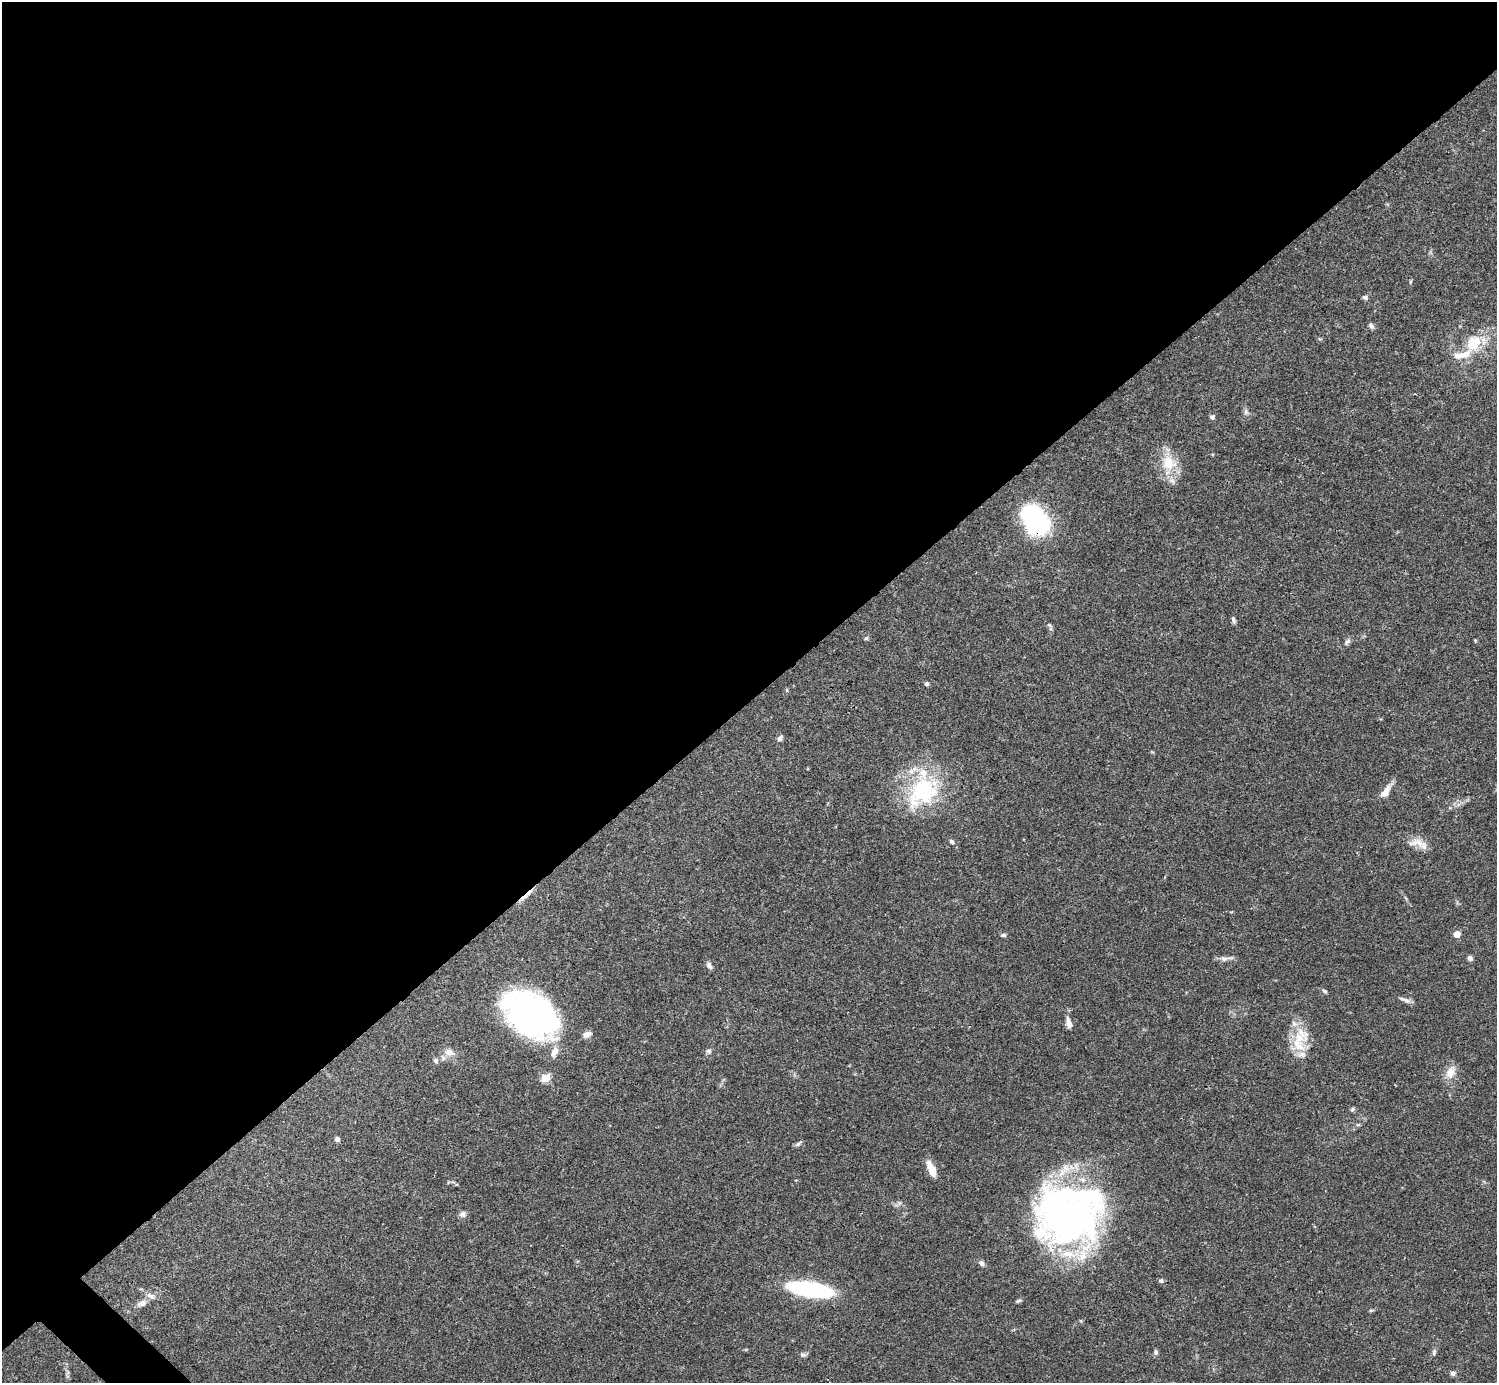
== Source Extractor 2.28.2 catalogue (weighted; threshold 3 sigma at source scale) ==
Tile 2 of 4 x 4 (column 2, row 1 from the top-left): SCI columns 1495-2989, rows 4302-5682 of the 5982 x 5981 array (HDU 1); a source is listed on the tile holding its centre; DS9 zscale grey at full resolution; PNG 1499 x 1385 px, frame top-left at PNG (2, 2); no overlay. Shown black and unused: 51% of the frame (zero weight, under 3 of 4 exposures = <1% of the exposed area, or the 3 px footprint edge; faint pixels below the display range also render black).
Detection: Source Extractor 2.28.2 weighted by HDU 2 'WHT'; one run over the whole footprint, this tile lists its part. Background 0.0412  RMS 0.0027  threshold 0.012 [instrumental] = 3 sigma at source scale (4.5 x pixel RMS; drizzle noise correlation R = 1.50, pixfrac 1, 0.05/0.05 arcsec/px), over >= 5 px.
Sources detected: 62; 1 inside a brighter object's white glare — not listed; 7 inside a brighter listed object's ellipse — not listed separately; the other 54 listed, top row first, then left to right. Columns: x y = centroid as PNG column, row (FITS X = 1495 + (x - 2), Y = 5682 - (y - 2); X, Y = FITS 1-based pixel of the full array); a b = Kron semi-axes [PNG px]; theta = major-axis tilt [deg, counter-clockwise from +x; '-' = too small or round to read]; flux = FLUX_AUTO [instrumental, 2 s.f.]
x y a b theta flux
1410 282 6 3 72 0.29
1365 297 6 6 - 0.76
1371 326 8 6 -59 0.7
1474 343 25 17 61 8.9
1246 412 10 6 -89 0.86
1212 417 6 6 - 0.64
1169 463 23 20 -56 7.2
1036 520 26 18 -51 42
1233 620 8 4 -77 0.67
1049 625 8 5 -36 0.6
866 638 6 4 42 0.41
1475 640 5 4 - 0.26
1347 642 11 6 55 0.79
926 684 5 5 - 0.54
787 690 6 3 -71 0.29
780 738 6 5 - 0.89
923 791 46 32 46 25
1386 792 17 8 57 2.9
952 842 7 5 -45 0.6
1416 843 26 11 -5 3.3
526 895 29 4 41 1.8
1457 934 5 4 - 4.7
1003 935 8 5 5 0.5
1470 958 6 5 - 0.95
1224 959 11 7 0 1.2
709 965 9 6 -55 0.97
1325 991 6 5 - 0.53
1407 1001 10 7 -15 1
531 1014 51 32 -36 93
1069 1023 15 7 -72 1.7
587 1034 10 7 18 1.5
1298 1042 33 22 68 8.6
708 1051 7 6 - 0.76
449 1052 14 9 -15 2
436 1061 7 6 - 0.59
1450 1072 17 11 71 3.1
545 1078 5 5 - 12
1352 1109 6 5 - 0.47
1358 1125 6 4 0 0.37
337 1139 4 4 - 1.2
798 1144 10 4 39 0.62
931 1169 18 7 -65 3.7
463 1214 9 7 27 0.98
1068 1217 74 60 0 120
981 1263 8 6 -42 0.85
1161 1280 6 6 - 0.54
810 1289 33 10 -10 54
1018 1301 9 4 15 0.46
142 1303 15 8 23 1.7
1371 1310 6 4 18 0.33
1156 1352 7 6 - 0.61
1434 1352 8 5 76 0.62
803 1355 9 5 -3 0.63
1453 1373 7 6 - 0.79
Overlapping masked pixels (flux is a lower limit): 2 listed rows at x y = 1036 520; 526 895